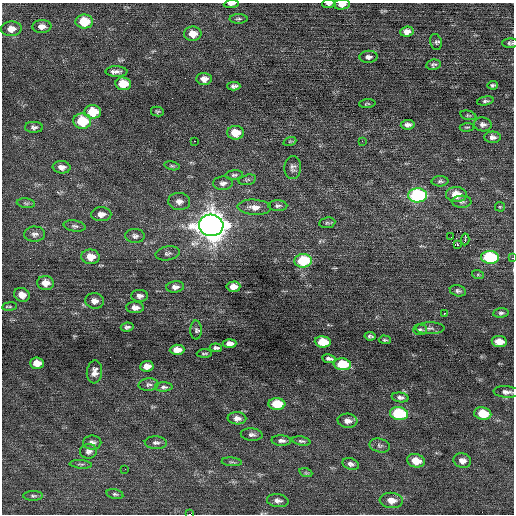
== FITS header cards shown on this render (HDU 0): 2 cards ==
NAXIS1  =                  512 / Axis length
NAXIS2  =                  512 / Axis length

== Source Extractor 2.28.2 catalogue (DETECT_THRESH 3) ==
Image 512 x 512 px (HDU 0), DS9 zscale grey, 1 PNG px = 1 image px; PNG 516 x 516 px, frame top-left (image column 1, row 512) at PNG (2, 3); each listed source drawn as its Kron ellipse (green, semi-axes under 4 px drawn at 4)
Background 0.039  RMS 0.69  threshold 2.07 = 3 sigma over >= 5 px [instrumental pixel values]
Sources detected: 119; all 119 listed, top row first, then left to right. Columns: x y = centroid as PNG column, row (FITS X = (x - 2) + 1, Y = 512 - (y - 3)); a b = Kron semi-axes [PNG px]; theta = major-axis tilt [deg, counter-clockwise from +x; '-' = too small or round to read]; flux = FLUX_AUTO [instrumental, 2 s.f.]
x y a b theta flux
231 4 7 4 5 110
329 4 6 3 3 97
342 4 8 5 7 260
239 19 9 4 1 98
84 22 9 7 -1 1300
42 26 9 6 4 260
11 29 10 7 3 390
407 31 7 5 8 260
193 34 9 7 -1 510
436 42 8 6 -77 95
510 43 8 4 3 100
368 57 9 6 2 150
433 65 7 5 10 100
116 71 11 5 -1 200
204 79 7 6 - 290
123 84 8 6 -6 1100
493 85 5 3 - 85
234 86 6 4 -1 130
485 101 8 4 12 92
367 104 8 3 4 52
157 111 6 4 -12 72
93 112 8 7 - 1200
468 115 8 4 -13 73
82 121 9 7 -7 1700
483 124 9 7 -9 180
408 125 7 4 8 170
34 127 9 5 -1 120
467 127 7 3 4 50
235 133 8 6 0 750
492 137 8 5 -1 170
194 141 3 2 - 460
290 141 7 4 18 63
362 141 3 2 - 58
172 166 7 4 -13 72
62 167 9 6 -7 240
293 167 11 8 89 190
234 175 9 4 6 95
247 180 9 5 14 91
440 181 8 5 1 110
223 183 10 7 3 180
456 194 10 7 -4 770
417 195 9 7 2 5500
179 201 11 8 -5 270
462 202 10 6 1 140
26 203 9 5 -8 96
278 206 9 5 -1 120
254 207 17 7 -3 370
500 207 5 4 - 55
101 214 10 7 1 290
327 223 8 5 7 100
211 225 12 11 - 59000
75 226 11 5 -9 130
35 234 10 7 3 180
135 236 9 7 -6 160
451 237 2 2 - 36
465 239 6 2 85 170
458 245 3 3 - 19000
168 253 12 7 10 160
91 257 9 7 -5 540
490 257 9 6 -5 4000
512 258 3 2 - 24
303 261 9 6 5 2600
478 275 6 4 -18 59
45 283 8 7 - 430
175 287 9 5 6 210
233 287 7 5 3 470
458 291 8 5 -13 120
22 295 8 6 -24 400
140 296 8 6 1 170
94 301 9 7 -9 270
10 307 7 3 8 63
135 307 9 5 -2 240
444 313 3 3 - 270
501 313 7 4 6 100
127 327 6 4 8 110
430 328 14 6 0 160
196 330 9 5 -89 120
420 330 7 5 -1 89
370 336 6 3 -7 83
385 340 6 3 -3 68
323 342 8 5 -5 1100
499 342 7 5 -7 440
230 343 7 4 2 240
216 348 6 3 -5 110
177 350 7 5 3 450
204 353 7 2 3 59
329 359 7 3 -9 130
37 363 7 6 - 530
342 364 9 6 -6 1700
147 366 7 5 6 340
94 372 11 7 84 260
148 384 10 6 5 140
164 387 8 4 1 120
507 392 13 6 -4 200
400 397 8 5 -8 140
277 404 8 6 -4 1200
399 414 9 6 -8 3000
483 414 8 6 -10 1300
237 418 9 6 -3 250
347 421 10 7 -5 240
252 435 11 6 -6 170
281 441 10 5 -3 150
301 441 9 4 -9 97
92 443 9 7 -1 200
156 443 11 6 -3 160
380 445 10 7 -13 140
89 451 8 7 - 170
416 461 9 6 -13 610
462 461 9 7 -14 280
232 462 10 3 -4 69
81 464 11 3 -4 80
351 464 8 5 -20 140
125 469 2 2 - 41
306 473 7 4 -18 66
115 494 8 5 -14 95
33 496 10 5 1 99
391 500 12 7 -5 390
278 501 11 6 -8 190
189 514 3 2 - 1100
At the frame edge (FLAGS 8, measured only in part): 6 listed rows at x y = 231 4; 329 4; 342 4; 510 43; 512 258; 189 514